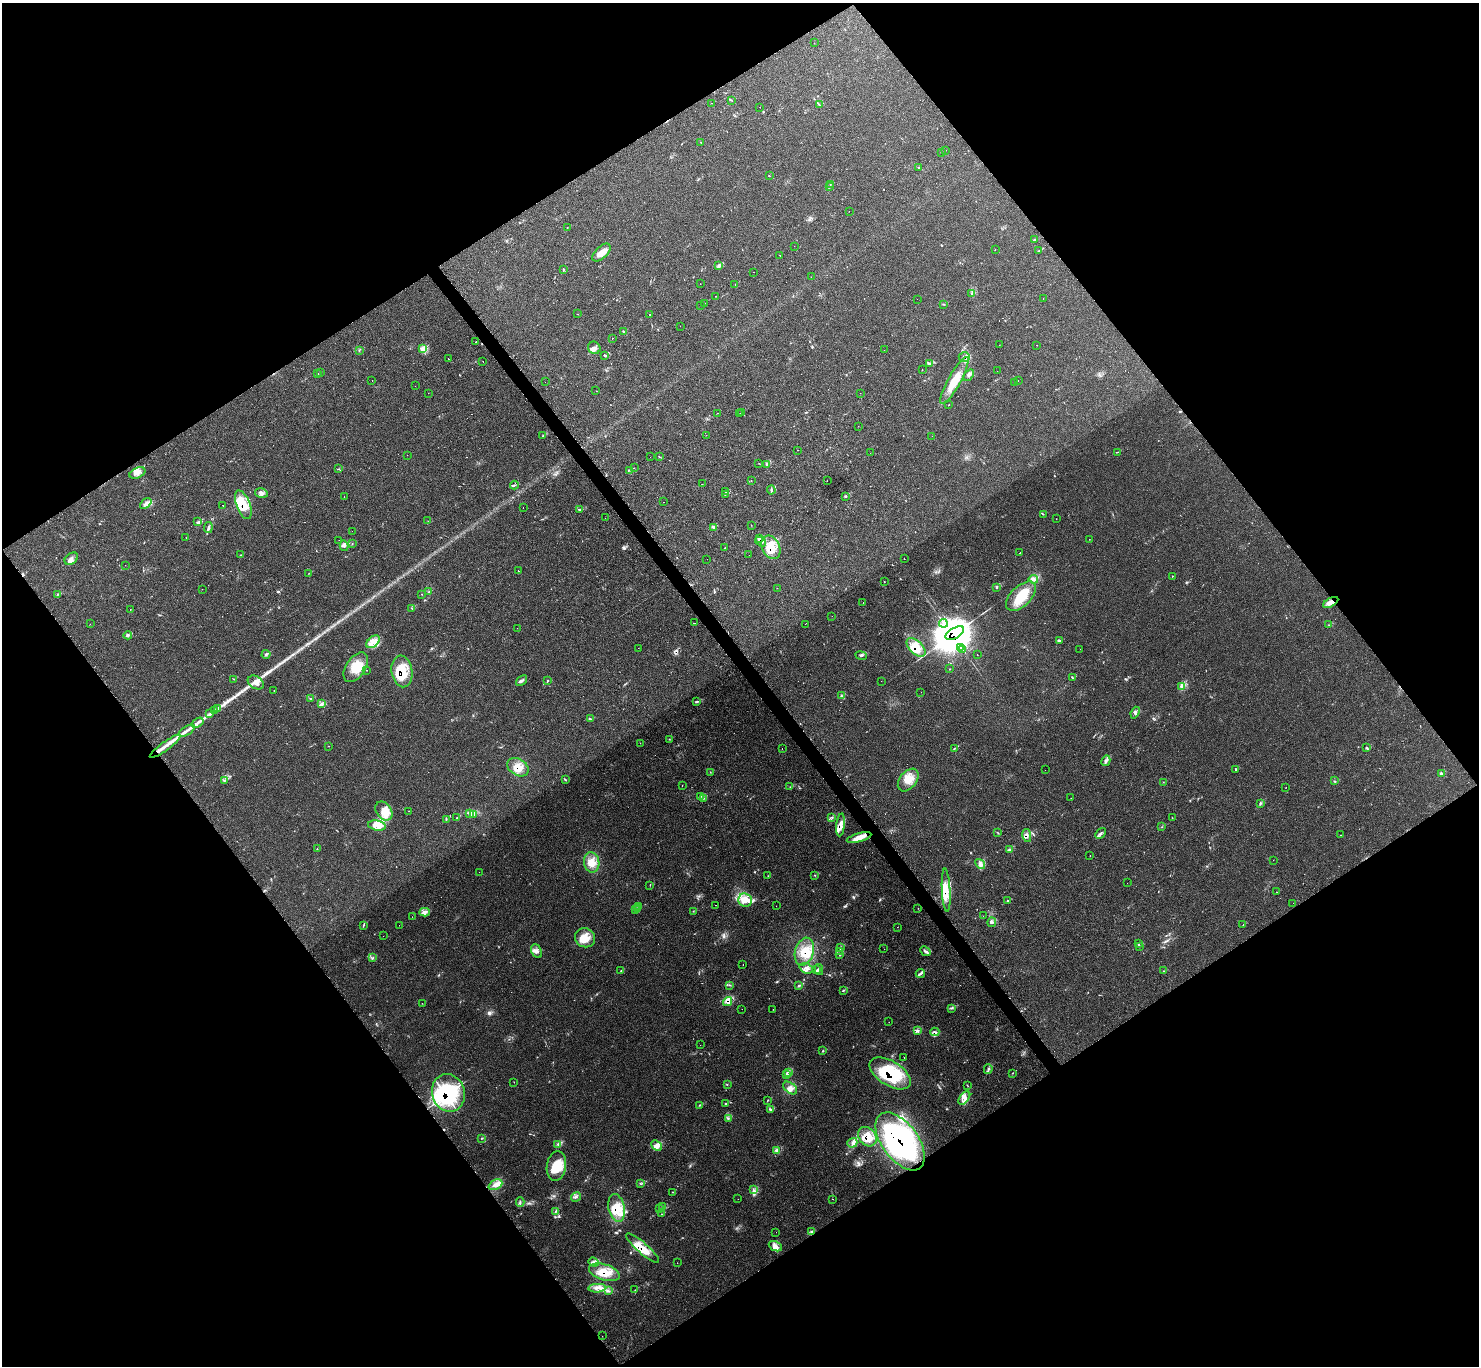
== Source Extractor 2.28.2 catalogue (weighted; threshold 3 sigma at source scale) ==
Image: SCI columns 1-5907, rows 152-5606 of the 5917 x 5907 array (HDU 1 of 3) = the unmasked area's bounding box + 8 px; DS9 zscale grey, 4 x 4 block average (1 PNG px = mean of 4 x 4 image px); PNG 1481 x 1368 px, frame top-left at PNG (2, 3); each listed source drawn as its Kron ellipse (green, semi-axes under 4 px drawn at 4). Shown black and unused: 49% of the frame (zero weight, under 2 of 3 exposures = <1% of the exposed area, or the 3 px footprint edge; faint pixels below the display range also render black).
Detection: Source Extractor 2.28.2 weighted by HDU 2 'WHT'. Background 0.0673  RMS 0.0062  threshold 0.0279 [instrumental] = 3 sigma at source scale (4.5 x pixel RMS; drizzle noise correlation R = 1.50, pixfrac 1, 0.05/0.05 arcsec/px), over >= 5 px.
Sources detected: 443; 4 too faint to see at this stretch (4 x 4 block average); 2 inside a brighter object's white glare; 41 cosmic-ray / hot-pixel residue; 1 long thin detection or spike segment (spike, bleed or trail) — neither listed nor drawn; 11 coinciding with a brighter row at this scale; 47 inside a brighter listed object's ellipse — not listed separately; the other 337 listed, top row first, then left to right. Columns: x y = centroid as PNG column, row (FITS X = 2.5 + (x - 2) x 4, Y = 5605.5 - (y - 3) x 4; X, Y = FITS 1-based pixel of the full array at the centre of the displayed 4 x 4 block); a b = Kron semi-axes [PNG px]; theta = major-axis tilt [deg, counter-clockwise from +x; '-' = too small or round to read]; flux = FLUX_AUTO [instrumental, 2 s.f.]
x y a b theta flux
814 43 2 2 - 0.95
731 100 2 2 - 1.2
711 103 2 2 - 0.99
819 105 3 2 - 2.5
760 107 2 2 - 2.5
701 142 2 2 - 0.8
946 150 2 2 - 0.61
942 153 2 2 - 5.4
918 167 2 2 - 21
769 176 2 2 - 1
830 185 2 2 - 1.2
829 187 2 2 - 2.6
849 211 2 2 - 0.84
567 227 2 2 - 1
1034 240 3 2 - 3.2
794 246 2 2 - 3.4
995 250 2 2 - 1
1039 251 3 2 - 3.6
601 253 11 6 44 32
780 255 2 2 - 7.2
718 266 2 2 - 2.7
563 269 3 2 - 4.2
754 272 2 2 - 2.8
811 277 2 2 - 0.84
700 284 2 2 - 1.3
735 285 2 2 - 0.66
971 294 2 2 - 1.8
716 296 2 2 - 8.5
1043 298 2 2 - 0.71
917 299 2 2 - 1.1
704 303 2 2 - 0.97
943 304 3 2 - 1.2
701 306 2 2 - 3
577 314 2 2 - 0.96
649 315 2 2 - 1.5
680 326 2 2 - 0.87
623 331 2 2 - 2.5
612 338 2 2 - 2.6
476 342 2 2 - 2.1
999 345 2 2 - 0.91
1037 345 2 2 - 1.5
422 348 4 2 - 7.1
594 348 6 6 - 16
359 350 2 2 - 1.4
884 350 2 2 - 0.68
605 356 2 2 - 2.9
964 357 5 4 - 12
448 359 2 2 - 13
483 361 2 2 - 2.5
930 364 4 3 - 6.1
922 370 2 2 - 2.4
997 371 2 2 - 2.4
321 373 2 2 - 2.8
318 374 2 2 - 0.91
969 375 6 3 51 8.5
372 380 2 2 - 0.65
1018 380 2 2 - 1.7
954 381 27 6 61 82
545 382 2 2 - 1.4
1014 383 2 2 - 2.9
415 386 2 2 - 1.4
596 391 2 2 - 0.9
428 393 2 2 - 0.64
860 393 2 2 - 0.75
949 404 2 2 - 1.4
742 412 2 2 - 0.63
717 413 2 2 - 0.85
740 413 2 2 - 0.63
858 426 2 2 - 0.64
543 435 3 2 - 2.3
706 435 2 2 - 1.7
932 436 2 2 - 2.5
798 450 2 2 - 3.5
1118 452 3 2 - 1.7
870 453 2 2 - 1.4
407 455 2 2 - 2.2
650 457 2 2 - 0.67
660 457 3 2 - 1.8
759 463 2 2 - 3.1
766 464 3 2 - 3.7
634 468 2 2 - 1.1
338 469 2 2 - 1
629 470 3 2 - 3.7
137 473 8 5 25 21
751 481 2 2 - 1.4
827 481 2 2 - 5.5
702 484 2 2 - 0.75
514 485 4 2 - 3.5
771 490 4 2 - 4.3
726 492 3 2 - 1.4
261 493 6 4 -11 13
725 494 2 2 - 1.5
846 496 4 2 - 2.3
344 497 2 2 - 1.2
663 502 2 2 - 1.8
146 504 6 4 43 14
222 505 2 2 - 3.5
243 505 15 7 -69 61
523 507 2 2 - 3.1
580 509 4 2 - 3.9
1043 514 2 2 - 1.6
605 518 2 2 - 1.7
1056 519 2 2 - 0.8
428 521 2 2 - 0.94
198 522 3 2 - 2.1
751 525 2 2 - 0.99
208 527 5 2 - 7.1
713 527 3 2 - 3.7
352 531 2 2 - 0.58
186 538 2 2 - 0.58
759 538 4 3 - 6.5
1089 539 2 2 - 0.82
339 540 2 2 - 0.65
760 542 6 2 -34 5.2
352 543 2 2 - 1.1
344 546 5 3 - 7.7
771 547 12 8 -62 62
725 548 2 2 - 1.8
1020 553 2 2 - 3
240 555 3 2 - 1.9
749 555 2 2 - 1.5
71 559 7 5 38 16
707 559 2 2 - 2.8
904 559 2 2 - 2.3
125 565 2 2 - 0.42
519 571 2 2 - 13
309 573 2 2 - 1
1172 576 2 2 - 2.3
1033 579 5 3 - 12
884 581 2 2 - 1.7
996 587 3 2 - 2.9
777 588 2 2 - 0.81
202 589 2 2 - 0.67
429 592 2 2 - 1.2
57 594 2 2 - 1.2
422 594 2 2 - 1
1021 596 18 10 44 110
1331 602 8 4 29 19
863 603 2 2 - 0.87
412 608 3 2 - 1.7
130 609 2 2 - 0.77
832 616 2 2 - 1.5
694 623 2 2 - 6.8
943 623 4 2 - 7.2
90 624 2 2 - 0.68
805 624 2 2 - 1.5
1329 625 2 2 - 1.4
517 628 2 2 - 3.2
955 633 10 5 31 15000
128 635 4 4 - 8.4
1060 641 3 2 - 2.5
373 642 8 5 41 28
916 647 11 6 -44 55
960 647 2 2 - 3.4
638 648 2 2 - 11
963 649 3 2 - 3.8
1080 649 2 2 - 0.57
266 654 4 2 - 5.5
977 655 2 2 - 0.56
861 656 6 2 -10 4.5
356 667 16 9 57 68
949 669 2 2 - 0.92
367 670 2 2 - 0.91
402 671 16 10 -81 130
1072 678 4 2 - 2.7
234 679 3 2 - 2
521 681 6 3 40 8
547 681 3 2 - 2.3
881 681 2 2 - 0.6
256 682 9 6 -34 22
1182 686 4 3 - 7.7
274 690 2 2 - 1.1
921 692 2 2 - 1.3
841 695 2 2 - 2.2
311 699 2 2 - 1.8
697 701 2 2 - 1.8
322 704 3 2 - 5.1
218 709 3 2 - 4.3
215 711 2 2 - 2.5
1135 713 6 3 68 8.3
210 714 3 2 - 2.7
590 719 4 2 - 2.6
198 723 6 2 34 6.9
187 731 9 2 33 14
669 739 2 2 - 1.3
640 743 2 2 - 0.78
165 746 19 2 36 37
329 746 2 2 - 0.81
1366 748 4 2 - 3.3
782 749 2 2 - 0.7
954 749 4 2 - 1.8
1106 761 5 2 - 8.5
518 767 11 8 -31 40
1236 769 3 2 - 2.7
1045 770 2 2 - 0.43
710 772 2 2 - 1.1
1441 774 3 2 - 4.3
565 779 4 2 - 2.6
225 780 2 2 - 2.3
908 780 13 8 51 47
1335 781 2 2 - 1.2
1163 782 2 2 - 0.91
682 786 2 2 - 0.78
790 787 2 2 - 1.3
1286 787 2 2 - 1.5
700 796 3 2 - 4.3
703 798 2 2 - 2.2
1071 798 2 2 - 1.2
1260 804 2 2 - 2.6
384 811 10 7 -54 37
409 811 2 2 - 2.3
470 813 4 2 - 5.7
473 814 4 3 - 7.6
832 817 3 2 - 3.2
457 818 3 2 - 2.5
1172 818 2 2 - 1.1
446 819 3 2 - 1.5
377 825 9 5 -9 40
841 825 11 4 83 23
1162 827 2 2 - 0.98
998 833 3 2 - 2
1100 833 6 3 46 8.2
1341 835 2 2 - 0.79
1027 836 7 2 -78 5.1
859 837 13 4 15 37
317 849 2 2 - 1.5
1010 849 2 2 - 3.6
1090 856 2 2 - 2.2
1273 860 2 2 - 1.1
592 862 10 7 -81 43
980 864 5 3 - 12
479 872 2 2 - 0.56
815 875 2 2 - 1.9
768 876 2 2 - 1.3
1127 883 2 2 - 0.55
650 885 2 2 - 0.91
946 890 21 4 -87 44
1277 892 2 2 - 0.7
745 900 7 6 - 36
1008 901 3 2 - 2.4
1293 903 2 2 - 0.75
715 905 2 2 - 1.2
639 906 2 2 - 2.2
776 906 2 2 - 0.5
918 908 2 2 - 0.81
635 909 2 2 - 4.7
637 909 2 2 - 2.4
693 911 2 2 - 1.1
425 912 5 3 - 11
983 916 2 2 - 0.47
412 917 2 2 - 1.7
992 922 4 2 - 5.6
1243 924 2 2 - 1.1
363 925 4 2 - 3.2
399 925 2 2 - 0.98
897 927 2 2 - 1.6
383 936 2 2 - 0.58
585 938 10 9 - 53
1138 943 2 2 - 1.7
1139 946 2 2 - 1.9
840 947 4 2 - 2.6
884 949 2 2 - 0.43
537 951 7 5 -64 13
840 951 2 2 - 0.71
925 951 6 2 -42 6.3
804 952 14 9 74 67
840 954 2 2 - 1.6
373 958 2 2 - 2
743 965 2 2 - 1.5
806 968 7 5 -22 15
817 970 2 2 - 2
819 970 5 2 - 5.2
621 971 2 2 - 1.5
1164 971 2 2 - 1.6
920 973 5 2 - 7.6
730 985 3 2 - 3.1
799 986 3 2 - 4.1
843 990 3 2 - 2.7
727 1002 5 3 - 11
422 1003 2 2 - 0.68
952 1008 2 2 - 1.7
742 1009 2 2 - 0.61
773 1009 2 2 - 0.71
889 1022 2 2 - 0.67
917 1030 3 2 - 4.7
935 1032 4 3 - 6.3
700 1045 2 2 - 1.2
823 1051 2 2 - 2.3
904 1058 2 2 - 2.2
988 1069 5 3 - 7.4
789 1072 3 2 - 4.4
890 1073 23 12 -32 250
1013 1073 2 2 - 1.3
787 1075 3 2 - 3.1
514 1082 2 2 - 0.97
727 1084 2 2 - 1
967 1085 3 2 - 1.6
790 1088 8 5 -38 20
448 1093 19 16 -72 330
964 1098 8 4 51 21
768 1100 3 2 - 1.4
725 1104 3 2 - 3
700 1105 3 2 - 3
771 1110 2 2 - 2.2
728 1118 3 2 - 3.5
867 1137 10 8 -51 61
481 1138 3 2 - 2.3
900 1141 33 18 -53 830
852 1143 5 4 - 12
558 1144 2 2 - 2.9
657 1146 6 4 -42 17
777 1151 2 2 - 12
556 1166 15 9 82 84
640 1183 2 2 - 1.2
495 1185 7 4 25 19
754 1190 3 2 - 2.7
673 1192 2 2 - 1.9
576 1197 5 2 - 6
738 1199 2 2 - 0.65
833 1199 2 2 - 0.83
520 1202 4 2 - 4.8
663 1207 3 2 - 5.1
617 1208 14 8 -78 71
660 1209 2 2 - 1.4
555 1212 2 2 - 1.3
661 1214 2 2 - 1.5
776 1232 2 2 - 0.67
811 1232 3 3 - 5.6
775 1246 7 4 -24 18
642 1248 21 5 -41 53
594 1262 5 2 - 9.6
677 1263 2 2 - 0.79
604 1272 16 8 -18 70
597 1288 9 3 5 17
635 1290 2 2 - 1.4
608 1291 2 2 - 2
602 1336 2 2 - 0.91
Overlapping masked pixels (flux is a lower limit): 23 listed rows (the first 20) at x y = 964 357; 243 505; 759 538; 760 542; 771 547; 1331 602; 955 633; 916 647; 960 647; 402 671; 518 767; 841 825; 946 890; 804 952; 727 1002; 935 1032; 890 1073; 448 1093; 867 1137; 900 1141
Diffuse or blended objects may show on this block-average render without a row.